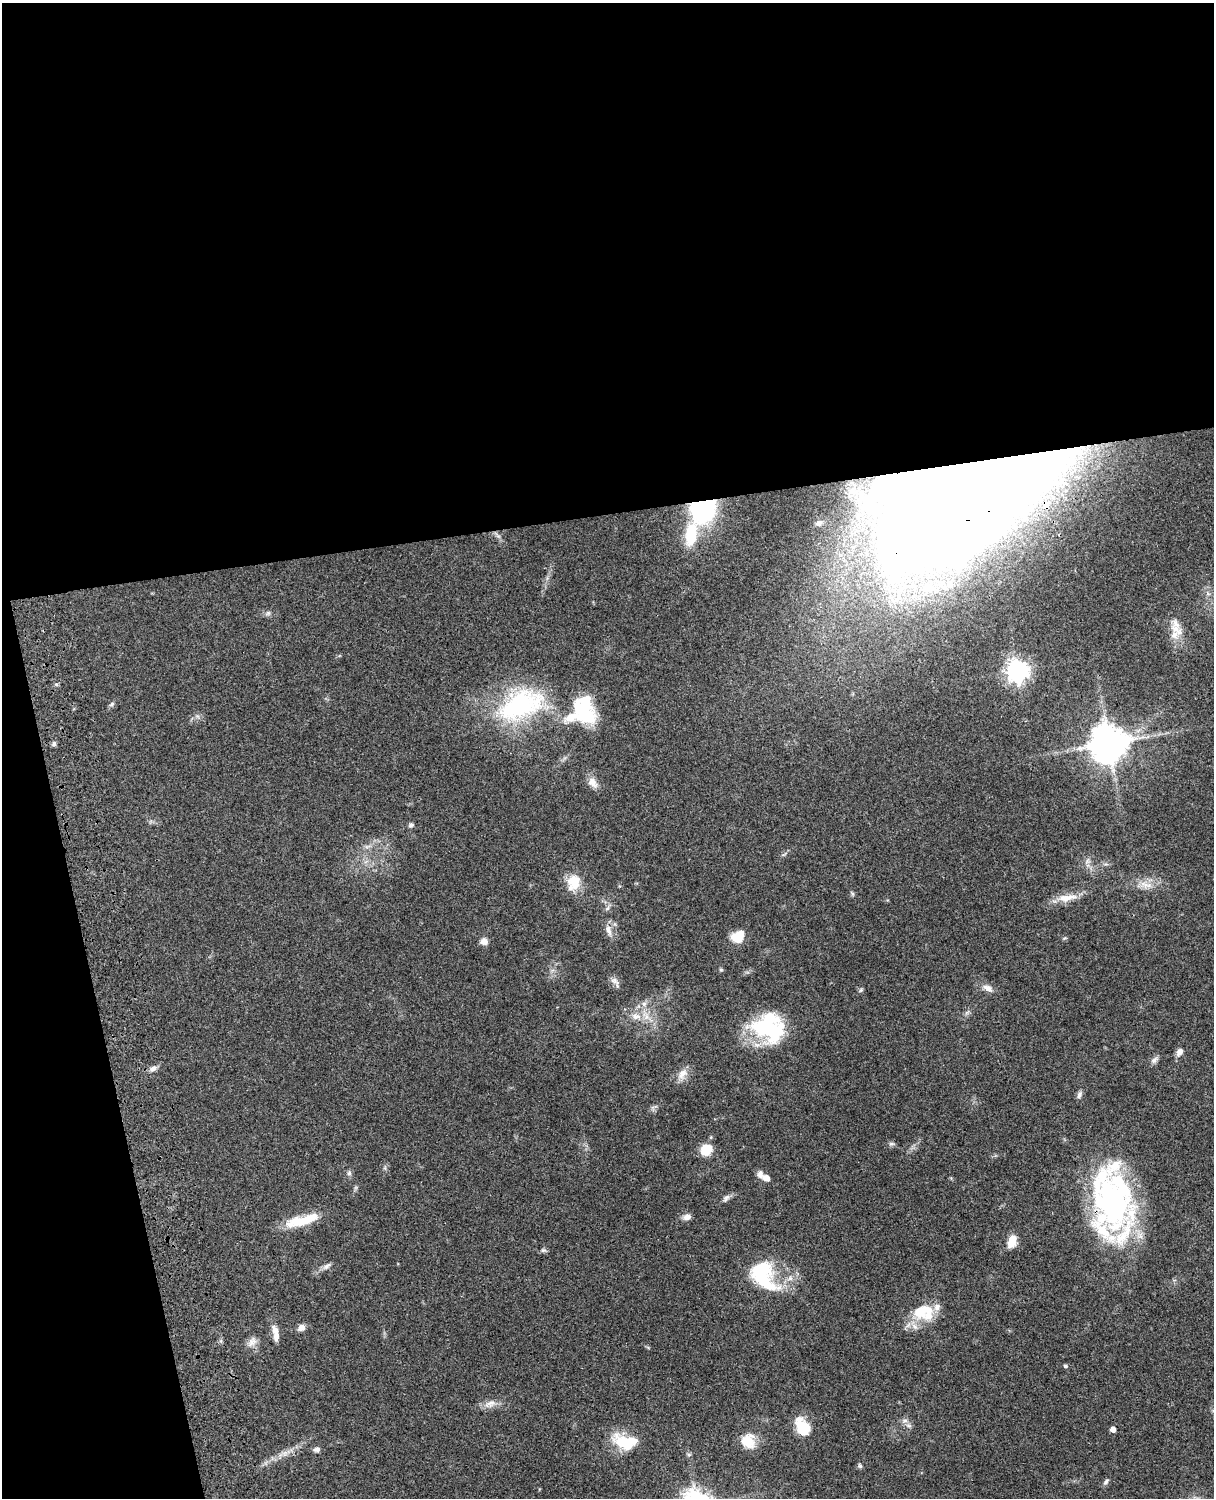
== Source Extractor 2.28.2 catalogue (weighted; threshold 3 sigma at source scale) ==
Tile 1 of 4 x 3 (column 1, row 1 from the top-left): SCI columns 121-1332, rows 3268-4763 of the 5088 x 4927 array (HDU 1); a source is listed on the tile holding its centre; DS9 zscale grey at full resolution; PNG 1216 x 1500 px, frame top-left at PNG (2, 3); no overlay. Shown black and unused: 39% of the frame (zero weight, under 3 of 4 exposures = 6% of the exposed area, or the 3 px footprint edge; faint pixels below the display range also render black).
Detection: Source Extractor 2.28.2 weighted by HDU 2 'WHT'; one run over the whole footprint, this tile lists its part. Background 0.0795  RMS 0.0058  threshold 0.0262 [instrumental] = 3 sigma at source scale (4.5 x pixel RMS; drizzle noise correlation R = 1.50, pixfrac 1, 0.05/0.05 arcsec/px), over >= 5 px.
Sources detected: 77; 7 inside a brighter object's white glare — not listed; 8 inside a brighter listed object's ellipse — not listed separately; the other 62 listed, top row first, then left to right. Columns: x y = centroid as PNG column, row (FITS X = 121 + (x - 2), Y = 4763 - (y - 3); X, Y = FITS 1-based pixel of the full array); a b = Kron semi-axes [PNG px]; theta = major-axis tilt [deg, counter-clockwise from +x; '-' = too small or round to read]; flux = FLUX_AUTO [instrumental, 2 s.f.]
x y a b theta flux
950 503 127 84 47 1400
703 509 24 22 51 69
819 523 8 5 20 1.6
691 534 25 12 80 21
268 613 7 5 44 1.3
1176 629 23 9 -43 7.5
1017 671 8 8 - 390
56 684 6 4 -42 0.81
112 704 8 5 36 1.1
521 705 67 37 24 76
586 714 30 23 -80 27
1108 743 12 11 - 1300
54 744 6 5 - 1.5
593 782 16 10 -51 4.6
411 825 7 6 - 1.3
574 882 22 16 76 11
1145 885 18 7 -38 4.8
1067 898 30 9 9 8.3
609 930 16 6 -73 3.5
738 936 14 11 41 11
484 941 10 8 -21 2.9
721 970 6 4 -18 0.72
615 981 14 7 -41 2.7
988 988 15 8 -27 3.6
861 990 6 5 - 0.88
644 1004 6 6 - 1.7
636 1016 15 9 -6 6
768 1029 43 24 -16 50
1180 1052 9 7 53 3
1154 1060 11 7 41 2.1
153 1068 9 6 27 2.5
682 1074 17 10 53 5.3
1079 1095 11 5 63 1.7
891 1144 8 5 6 1.2
706 1150 12 10 38 12
349 1173 7 6 - 1.4
766 1178 10 7 -22 3.5
726 1198 12 6 48 1.9
1113 1204 85 38 -70 140
687 1217 9 7 24 3.3
303 1220 40 10 15 18
1012 1241 14 8 73 7.4
543 1250 8 6 0 1.2
327 1266 12 6 37 2.2
763 1275 40 26 -60 39
923 1312 29 21 -3 20
301 1328 8 7 - 3.2
275 1330 15 8 -66 4.2
252 1342 15 10 53 3.8
1065 1366 6 4 -22 0.83
490 1404 18 9 17 4.7
904 1421 9 5 6 1.8
909 1426 8 5 -17 1.6
803 1427 24 14 -61 14
1113 1429 5 5 - 3
748 1441 18 16 -60 11
624 1442 29 15 -12 22
317 1449 7 6 - 2
285 1453 8 6 79 1.9
689 1455 6 4 0 0.81
860 1466 6 5 - 1.1
1106 1482 9 5 50 1.4
Overlapping masked pixels (flux is a lower limit): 3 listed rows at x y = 950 503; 703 509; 1113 1204